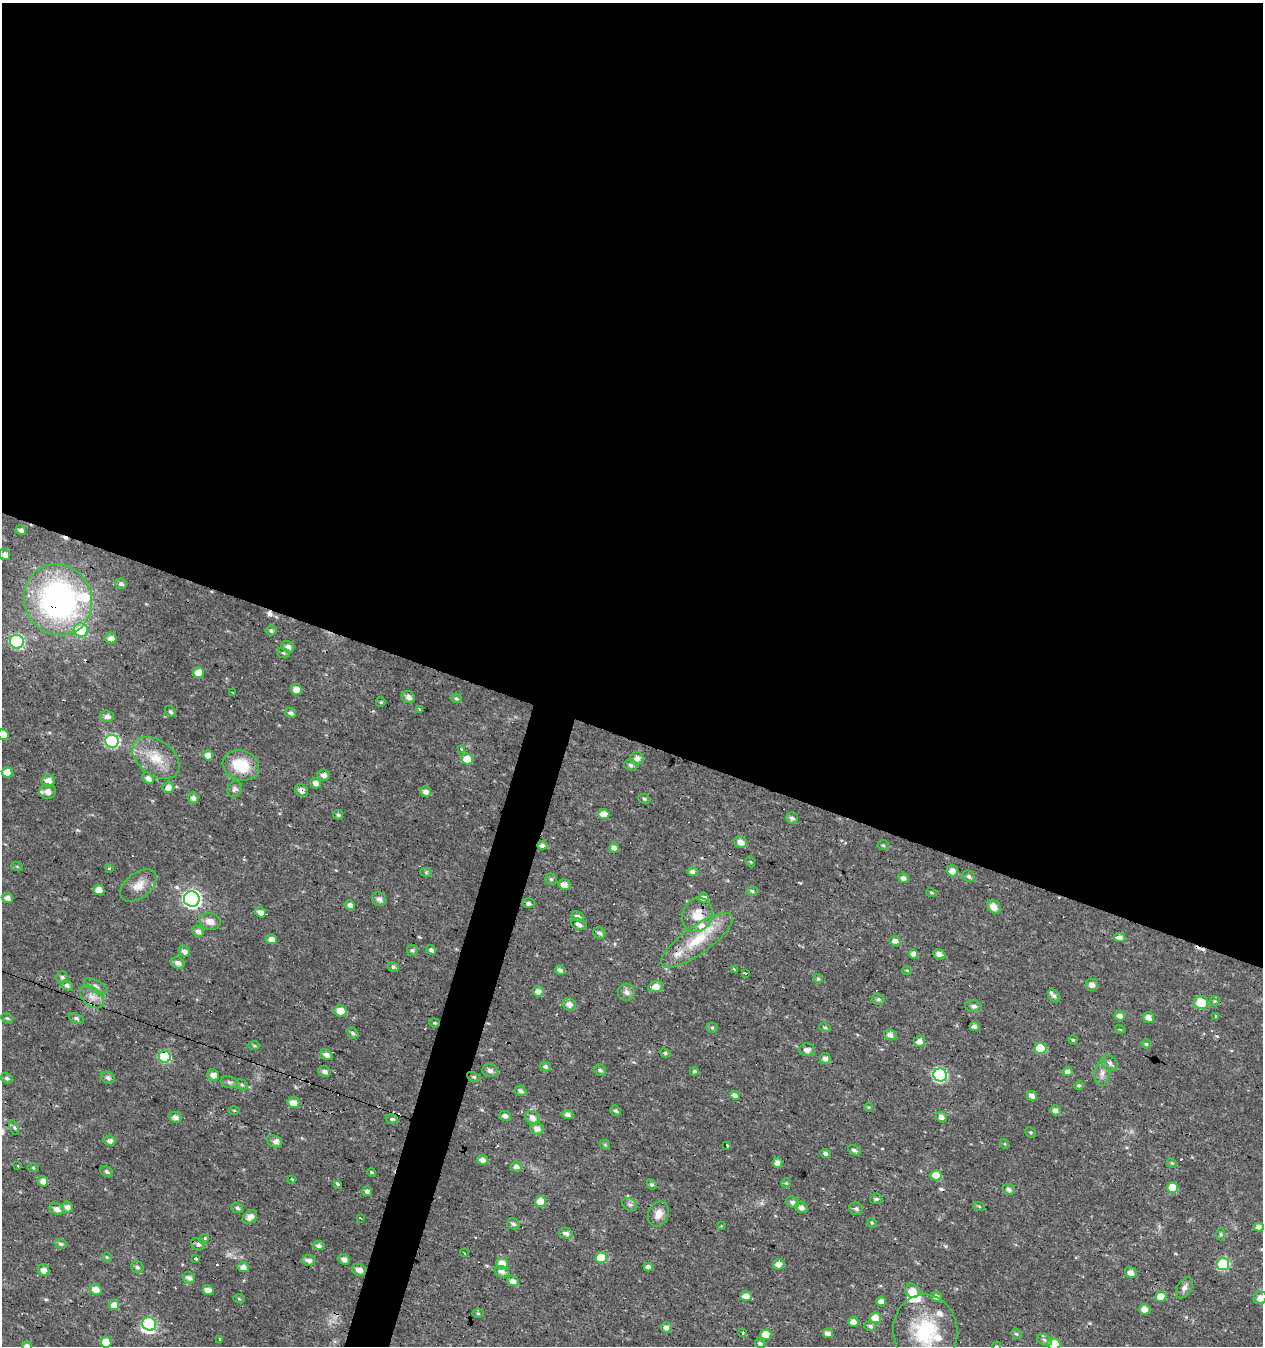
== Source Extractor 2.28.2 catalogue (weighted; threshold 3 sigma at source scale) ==
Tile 3 of 4 x 4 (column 3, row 1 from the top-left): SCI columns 2800-4060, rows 4031-5374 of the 5534 x 5379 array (HDU 1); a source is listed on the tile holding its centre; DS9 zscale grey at full resolution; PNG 1265 x 1348 px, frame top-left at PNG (2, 3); each listed source drawn as its Kron ellipse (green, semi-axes under 4 px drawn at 4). Shown black and unused: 57% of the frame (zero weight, under 3 of 4 exposures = <1% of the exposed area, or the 3 px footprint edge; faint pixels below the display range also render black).
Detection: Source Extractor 2.28.2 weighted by HDU 2 'WHT'; one run over the whole footprint, this tile lists its part. Background 0.016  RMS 0.0021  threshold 0.00951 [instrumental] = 3 sigma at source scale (4.5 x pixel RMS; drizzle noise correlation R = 1.50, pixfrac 1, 0.0396/0.0396 arcsec/px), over >= 5 px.
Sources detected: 281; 2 inside a brighter object's white glare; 13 cosmic-ray / hot-pixel residue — neither listed nor drawn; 9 inside a brighter listed object's ellipse — not listed separately; the other 257 listed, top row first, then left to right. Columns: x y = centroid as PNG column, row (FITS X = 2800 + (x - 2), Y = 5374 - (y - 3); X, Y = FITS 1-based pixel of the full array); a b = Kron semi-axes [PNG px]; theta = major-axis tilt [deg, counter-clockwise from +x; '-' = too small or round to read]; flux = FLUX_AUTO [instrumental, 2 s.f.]
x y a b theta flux
21 530 5 4 - 0.77
5 554 6 5 - 1.2
121 584 6 5 - 0.5
58 600 36 33 -61 58
81 630 7 6 - 7.6
271 631 5 5 - 0.48
111 638 6 5 - 1.2
17 642 7 6 - 23
288 647 6 5 - 1.1
283 653 6 5 - 0.31
199 673 5 5 - 3.2
296 689 5 5 - 2.3
232 692 3 2 - 0.23
408 697 7 6 - 1
456 698 5 4 - 0.43
381 702 5 4 - 0.27
419 710 4 3 - 0.61
170 711 6 5 - 0.44
290 713 6 5 - 0.7
107 716 7 6 - 1
3 734 5 5 - 3.1
112 741 7 6 - 24
461 749 4 3 - 0.77
208 755 5 4 - 2.1
156 758 26 17 -37 5.4
637 758 7 6 - 1.1
467 759 6 5 - 4.2
241 765 18 14 -17 6.9
631 765 7 5 -19 0.53
7 772 5 5 - 2.8
323 775 6 5 - 1
148 778 7 5 -39 1
48 781 6 6 - 1.8
316 783 6 4 -37 1.1
168 787 6 5 - 1.4
234 789 8 7 - 0.77
301 790 7 5 -41 0.84
48 792 8 7 - 1.5
426 792 5 5 - 1.1
193 798 5 5 - 1
644 799 6 4 -24 0.34
604 814 5 5 - 2.2
338 815 5 5 - 0.37
792 818 6 5 - 0.7
741 842 6 5 - 1.4
542 845 5 4 - 0.87
883 845 5 5 - 0.31
614 848 5 4 - 1.4
751 862 5 3 - 0.19
17 866 6 4 -19 0.23
109 868 3 3 - 0.31
952 871 5 5 - 1.5
426 872 6 4 -19 0.27
693 872 5 4 - 0.86
969 876 6 5 - 0.54
903 878 5 4 - 0.92
551 879 5 5 - 0.36
564 884 6 5 - 1.4
138 885 21 12 38 2.6
99 890 5 5 - 2.6
752 891 6 5 - 0.4
931 892 5 3 - 0.24
7 898 6 5 - 1.1
703 898 5 4 - 1.3
192 899 8 7 - 70
379 899 7 6 - 0.93
528 903 6 5 - 0.56
350 905 5 4 - 0.98
994 907 8 5 -53 1.7
260 912 6 4 -34 1.1
697 915 17 15 67 3.7
578 917 6 4 -22 0.72
210 921 10 8 -12 1.6
579 924 8 5 -21 0.79
198 931 6 5 - 0.92
599 933 6 5 - 0.65
1119 937 6 4 -4 1.1
271 939 5 4 - 1.6
697 940 43 14 35 8.1
895 941 6 4 -11 1.1
412 950 6 5 - 0.44
431 950 5 4 - 0.74
184 951 6 5 - 0.95
914 954 4 4 - 1.3
939 954 6 5 - 1
178 963 7 5 -26 1
393 967 6 4 -22 0.47
734 969 3 3 - 0.41
560 970 5 4 - 0.9
907 970 5 3 - 0.21
746 974 3 3 - 1.2
62 977 6 5 - 0.48
818 979 5 4 - 0.35
67 985 6 4 -25 0.52
1092 985 6 6 - 1.1
96 986 13 6 -30 0.96
656 987 7 5 15 1.9
538 991 5 5 - 1.3
626 992 8 8 - 0.83
1054 996 7 5 -49 0.52
92 997 14 9 -42 1.8
878 999 6 5 - 0.45
1215 1001 5 5 - 0.3
1201 1003 7 6 - 6
569 1004 7 6 - 1.3
974 1006 8 6 -4 0.59
340 1011 6 5 - 2.7
1120 1016 5 4 - 0.99
1148 1017 6 5 - 1.3
1216 1017 3 3 - 4.4
7 1018 6 5 - 0.38
76 1018 7 5 -22 0.55
434 1023 5 4 - 0.27
825 1027 6 4 -20 0.35
974 1027 5 4 - 0.67
712 1028 5 5 - 0.29
1120 1029 5 3 - 0.22
353 1033 6 5 - 0.49
890 1035 6 5 - 1
1073 1040 4 4 - 0.28
920 1041 5 5 - 1.5
1146 1044 5 4 - 0.35
254 1046 6 4 -2 0.3
1041 1048 6 5 - 8
807 1050 8 6 -1 0.96
665 1053 5 4 - 0.36
326 1055 6 4 -34 1
165 1057 6 6 - 14
825 1058 5 5 - 0.93
1109 1063 9 7 -32 0.93
545 1067 5 4 - 0.53
600 1070 6 5 - 0.46
324 1071 6 5 - 0.84
490 1071 8 6 -10 0.91
694 1071 4 3 - 0.27
1067 1071 5 4 - 0.85
1102 1073 12 7 86 1.2
213 1075 6 5 - 1.6
940 1075 7 6 - 28
108 1077 7 5 -23 0.69
474 1077 7 4 -25 0.36
7 1078 6 5 - 0.46
229 1082 9 5 -19 0.58
242 1085 6 5 - 0.38
1079 1085 5 4 - 0.38
521 1091 6 5 - 0.71
735 1095 5 4 - 0.92
1032 1096 5 4 - 1.1
293 1102 6 5 - 2
869 1107 4 4 - 0.21
234 1110 5 3 - 0.21
1055 1110 5 5 - 0.93
616 1111 6 5 - 0.37
568 1115 5 4 - 0.92
505 1116 6 5 - 0.81
175 1117 6 5 - 1.1
941 1117 5 5 - 1
533 1118 7 6 - 1.4
392 1119 6 4 -18 0.48
14 1128 8 3 -71 0.3
537 1129 7 6 - 1.2
1031 1132 5 4 - 0.29
109 1141 6 5 - 1
275 1142 8 5 -30 0.69
1005 1144 5 3 - 0.2
605 1145 6 4 -42 0.26
727 1145 3 3 - 1.8
854 1150 6 5 - 0.57
825 1153 5 4 - 0.65
483 1160 5 4 - 1.1
777 1163 5 5 - 1.1
1172 1163 5 4 - 0.26
18 1166 3 2 - 0.2
516 1166 5 5 - 0.84
33 1168 5 3 - 0.21
107 1172 7 5 -32 0.55
371 1172 4 3 - 0.21
936 1175 5 5 - 4.5
292 1179 3 3 - 0.29
43 1181 5 5 - 1.4
786 1183 4 4 - 0.22
337 1184 4 3 - 0.7
652 1184 5 4 - 0.42
1172 1188 5 5 - 4.3
1009 1189 6 5 - 0.65
367 1191 5 5 - 0.69
876 1199 6 5 - 0.51
541 1202 5 5 - 3.8
793 1202 7 5 -25 0.78
630 1204 8 6 -32 0.58
979 1206 6 3 -19 0.24
67 1207 5 5 - 1.1
801 1207 6 5 - 1.1
237 1208 6 5 - 0.5
57 1209 7 5 -22 0.97
856 1209 7 6 - 0.62
658 1214 13 10 66 1.9
250 1217 8 5 40 1.5
360 1218 3 2 - 0.38
872 1223 5 4 - 0.26
513 1224 6 5 - 0.51
721 1226 3 2 - 0.24
1259 1227 5 4 - 0.89
566 1233 7 5 -16 0.75
1221 1234 6 4 -90 0.36
204 1239 5 4 - 0.89
61 1244 6 4 -18 0.42
198 1244 7 6 - 0.6
318 1246 6 4 -10 0.7
464 1253 4 2 - 0.21
107 1257 5 5 - 0.28
601 1258 5 5 - 5.3
195 1259 3 3 - 0.83
344 1259 6 5 - 0.96
308 1260 6 5 - 0.98
502 1263 6 5 - 2.3
779 1264 5 5 - 1.5
1223 1264 6 6 - 16
137 1267 6 5 - 0.54
243 1267 6 5 - 1.1
648 1267 5 4 - 0.9
44 1270 6 5 - 1.3
359 1270 7 5 -21 1.4
502 1272 8 5 -18 1
1131 1273 6 5 - 1.2
189 1278 6 5 - 0.85
513 1281 6 5 - 1.3
1184 1288 11 7 61 0.89
95 1289 6 5 - 2
208 1290 5 5 - 1.6
912 1291 7 6 - 2.2
746 1296 6 4 6 1.7
1161 1296 5 5 - 3
936 1297 5 5 - 0.99
1260 1298 6 6 - 1.8
239 1299 6 4 -2 0.27
881 1301 5 4 - 1.2
114 1305 5 5 - 2.3
1145 1309 5 5 - 1.8
478 1313 6 4 -2 0.26
875 1318 5 5 - 2.7
853 1322 5 5 - 1.2
149 1324 7 6 - 19
870 1326 6 5 - 0.48
666 1327 5 5 - 0.91
925 1331 37 32 -83 16
743 1332 4 3 - 0.56
828 1333 5 5 - 1.1
1016 1334 6 4 -42 0.31
766 1335 5 5 - 4.4
219 1340 4 3 - 0.92
1044 1340 8 5 -26 0.61
106 1342 5 5 - 4.2
760 1343 5 4 - 0.41
1054 1344 6 6 - 4.7
27 1346 5 4 - 1
997 1346 4 3 - 0.3
Overlapping masked pixels (flux is a lower limit): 3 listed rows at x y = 58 600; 301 790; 165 1057
Isophote crosses this tile's border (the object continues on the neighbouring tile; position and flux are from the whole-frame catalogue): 6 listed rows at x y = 3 734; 1260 1298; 925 1331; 1054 1344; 27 1346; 997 1346